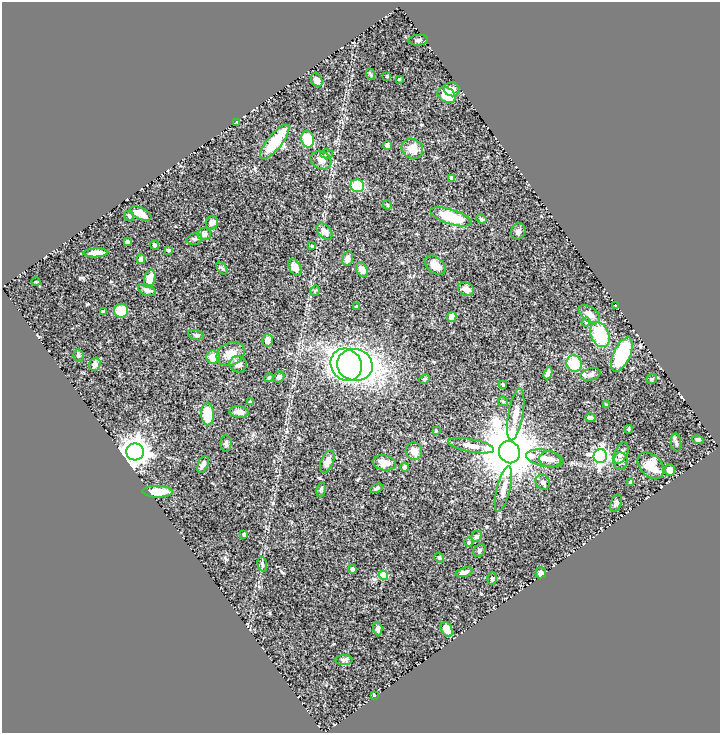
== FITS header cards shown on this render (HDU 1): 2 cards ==
NAXIS1  =                  718
NAXIS2  =                  731

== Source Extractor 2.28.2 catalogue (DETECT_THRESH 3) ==
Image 718 x 731 px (HDU 1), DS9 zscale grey, 1 PNG px = 1 image px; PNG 722 x 735 px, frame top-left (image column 1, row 731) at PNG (2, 2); each listed source drawn as its Kron ellipse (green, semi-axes under 4 px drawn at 4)
Background 0.523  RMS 0.02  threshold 0.0587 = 3 sigma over >= 5 px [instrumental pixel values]
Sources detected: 117; all 117 listed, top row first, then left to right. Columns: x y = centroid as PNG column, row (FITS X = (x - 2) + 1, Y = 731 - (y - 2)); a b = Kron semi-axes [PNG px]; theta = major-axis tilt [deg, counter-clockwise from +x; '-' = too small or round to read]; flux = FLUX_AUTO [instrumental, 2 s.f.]
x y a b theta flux
418 40 10 5 5 3.5
370 74 6 4 -70 1.6
387 76 3 3 - 1.1
399 79 3 2 - 0.99
317 80 7 5 -58 7.5
452 89 8 7 - 7.8
447 95 10 7 -32 38
237 122 4 2 - 0.8
308 139 8 6 -80 42
275 142 21 7 51 59
387 145 4 3 - 2.8
412 149 11 9 -26 15
327 154 6 4 3 1.8
321 160 11 8 -26 7.7
452 178 4 4 - 11
357 186 7 6 - 35
387 205 5 3 - 1.1
141 214 11 6 -25 14
129 216 5 5 - 1.9
451 217 22 7 -17 48
481 219 5 4 - 1.9
212 223 7 6 - 5.3
518 231 8 7 - 4.7
324 232 10 6 -47 9.6
204 234 6 6 - 4.3
194 239 8 5 13 2.5
127 241 4 3 - 2.2
154 245 5 4 - 2.3
312 246 3 3 - 1.3
168 250 3 3 - 1.6
96 253 12 4 3 9.9
141 259 5 4 - 5.1
348 259 7 5 73 7.4
435 265 12 7 -39 14
295 267 9 5 -60 11
222 268 7 3 -53 1.9
362 270 7 5 -59 8.9
150 279 9 5 77 15
36 282 4 3 - 0.95
466 289 8 6 -24 8.4
147 290 9 5 -22 5.2
315 291 5 5 - 1.6
615 305 3 2 - 0.76
356 307 3 3 - 1.3
121 311 7 7 - 20
104 312 4 2 - 1.8
589 314 12 7 -37 9.4
452 317 5 4 - 8.1
586 322 4 4 - 1.3
196 335 8 5 -15 2.6
600 335 13 9 -67 70
267 340 6 5 - 7.8
231 354 14 11 27 16
622 354 18 8 66 100
78 356 6 5 - 2.1
213 357 7 6 - 17
95 364 7 5 73 6
238 364 8 8 - 7.5
574 364 8 7 - 38
346 365 17 15 -52 390
355 365 18 16 -15 660
548 373 6 4 65 3.9
590 374 10 6 15 4.9
279 377 6 5 - 3.8
269 378 5 4 - 1.6
425 379 6 4 28 2
652 379 5 4 - 1.9
503 385 4 3 - 1.2
503 401 5 4 - 1.5
250 402 4 3 - 1.6
606 405 3 3 - 1.2
239 412 10 5 -10 7
207 414 11 6 -88 31
516 415 26 7 80 14
590 417 5 4 - 3.6
629 429 4 3 - 1.8
436 431 4 4 - 1.2
698 440 6 3 -19 1.8
676 443 9 5 -83 3.6
226 444 8 5 -89 3.4
471 446 23 6 -11 12
414 451 8 8 - 11
135 452 8 8 - 1400
509 452 11 10 - 8800
621 453 11 6 65 6.7
600 456 7 6 - 300
545 458 19 8 -11 12
550 459 11 8 -8 7.3
621 461 9 7 88 4.5
327 462 12 6 66 10
384 463 12 7 -12 11
203 464 9 5 65 5
651 466 15 11 -47 30
405 467 4 4 - 2.5
670 470 6 5 - 7.9
543 482 8 6 -58 3.6
630 482 4 4 - 1.8
377 488 6 3 27 2.5
503 489 23 6 76 11
321 490 7 4 80 2.3
157 492 15 6 -1 23
616 503 9 5 74 2.6
244 534 3 3 - 2
477 536 6 5 - 2.4
469 542 5 4 - 1.5
479 551 7 5 45 2.6
439 558 5 4 - 1.8
262 564 8 4 -76 2.5
352 569 4 4 - 2.2
464 572 9 4 15 5.5
541 573 5 5 - 5.3
383 575 4 4 - 43
492 579 6 4 -88 2.1
378 629 7 4 -85 3.8
447 629 8 5 -62 10
344 660 8 5 2 3.3
374 695 4 2 - 0.86